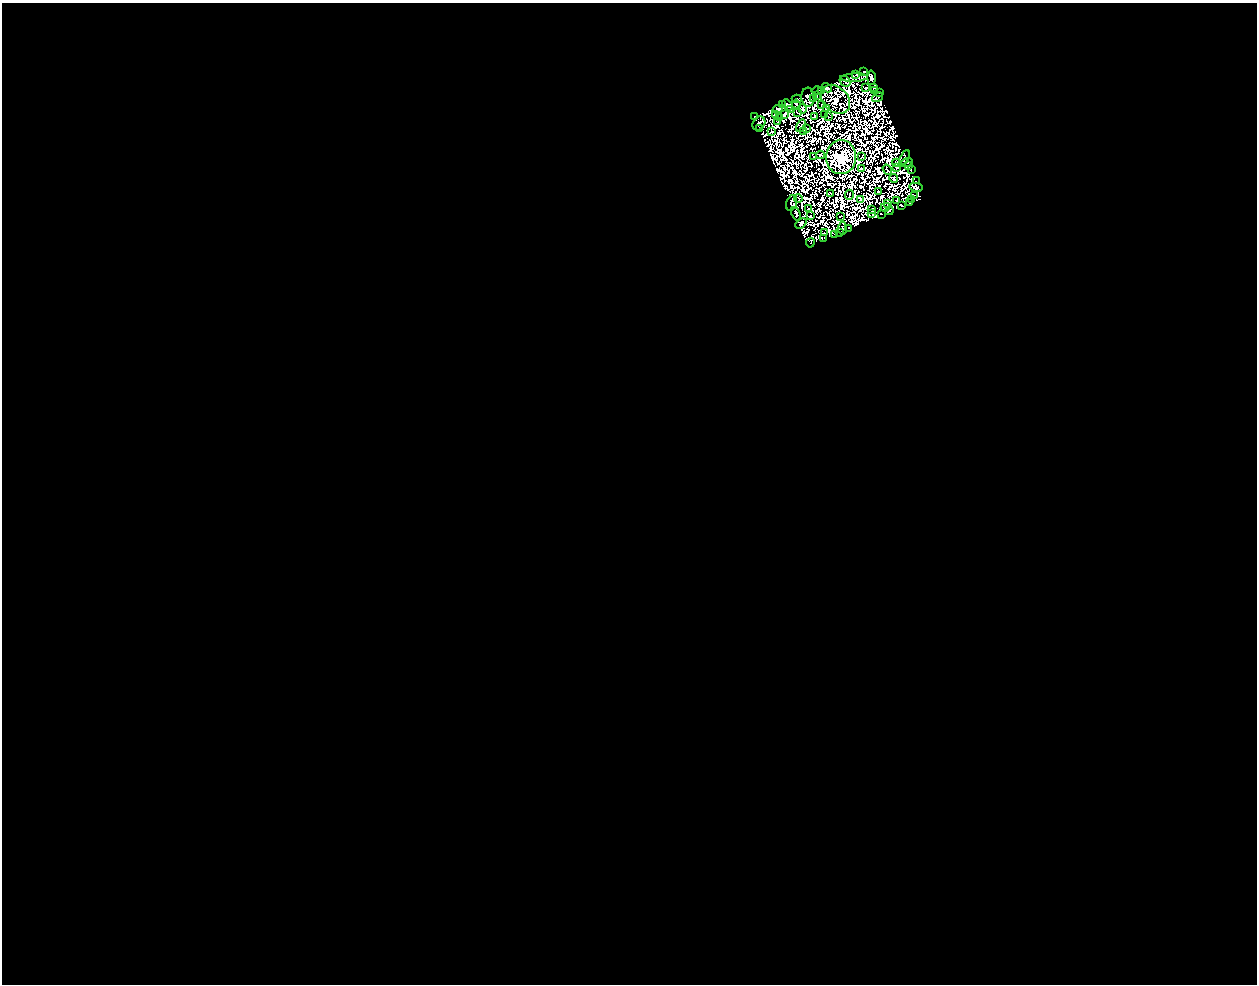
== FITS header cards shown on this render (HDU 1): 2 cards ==
NAXIS1  =                 1255
NAXIS2  =                  982

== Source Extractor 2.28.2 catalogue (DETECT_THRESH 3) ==
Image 1255 x 982 px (HDU 1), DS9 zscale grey, 1 PNG px = 1 image px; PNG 1259 x 986 px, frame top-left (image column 1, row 982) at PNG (2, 3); each listed source drawn as its Kron ellipse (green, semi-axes under 4 px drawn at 4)
Background 0.612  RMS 1.6e-04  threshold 4.76e-04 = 3 sigma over >= 5 px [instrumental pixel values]
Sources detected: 192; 107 with non-positive FLUX_AUTO (blend fragments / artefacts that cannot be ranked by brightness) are neither listed nor drawn; the other 85 listed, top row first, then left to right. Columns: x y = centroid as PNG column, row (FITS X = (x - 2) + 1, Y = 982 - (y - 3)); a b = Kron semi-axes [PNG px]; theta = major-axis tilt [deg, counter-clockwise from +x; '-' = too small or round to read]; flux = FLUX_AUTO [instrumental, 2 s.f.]
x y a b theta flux
863 71 3 2 - 51
855 75 4 2 - 33
854 78 13 4 3 120
871 78 7 3 89 250
845 81 6 4 -48 140
827 88 5 4 - 4.4
866 88 3 2 - 43
874 88 2 2 - 41
822 90 2 2 - 25
817 91 5 3 - 30
874 91 2 2 - 34
879 92 2 2 - 48
816 96 4 2 - 2.5
808 97 9 6 -87 100
878 97 6 2 34 11
813 98 3 2 - 38
797 99 5 3 - 6.4
835 99 16 12 -45 1100
796 104 4 2 - 55
782 105 3 2 - 54
787 105 6 2 -47 130
822 105 4 2 - 110
778 109 5 3 - 89
791 109 2 2 - 27
803 109 5 4 - 32
826 109 3 3 - 46
798 113 3 2 - 13
784 114 3 2 - 62
775 115 3 2 - 57
824 115 3 2 - 1.8
754 116 4 3 - 130
815 116 4 2 - 110
828 117 3 2 - 0.7
779 118 3 2 - 26
778 121 3 2 - 28
759 123 7 6 - 4.8
801 126 7 2 64 20
806 128 3 2 - 1.6
759 129 4 3 - 23
803 131 3 2 - 17
772 132 4 2 - 28
820 155 4 3 - 60
813 157 2 2 - 13
841 157 17 15 85 30000
862 157 2 2 - 17
905 158 8 4 61 35
896 163 4 2 - 2.2
906 163 6 2 18 32
909 166 2 2 - 34
861 168 3 2 - 51
897 168 2 2 - 36
887 170 6 2 -55 1.3
911 170 3 2 - 15
894 178 5 4 - 140
916 181 2 2 - 49
916 187 6 3 -12 210
879 192 4 3 - 33
830 194 4 3 - 14
849 195 5 2 - 13
914 195 3 2 - 62
798 198 4 2 - 15
860 199 4 2 - 31
912 199 3 2 - 45
896 201 2 2 - 17
791 203 8 5 73 120
888 203 3 2 - 68
909 203 4 2 - 1.1
901 206 4 2 - 95
885 207 5 3 - 37
809 209 3 2 - 85
872 209 2 2 - 9.4
889 211 4 3 - 150
872 213 3 2 - 11
796 214 7 4 -66 170
881 214 2 2 - 51
810 216 3 2 - 14
841 216 2 2 - 35
801 223 6 4 45 85
842 228 6 2 85 83
849 228 2 2 - 49
839 232 2 2 - 4.9
824 233 3 2 - 59
834 234 2 2 - 16
823 238 4 2 - 8.9
810 243 5 3 - 63
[107 non-positive-flux detections neither listed nor drawn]